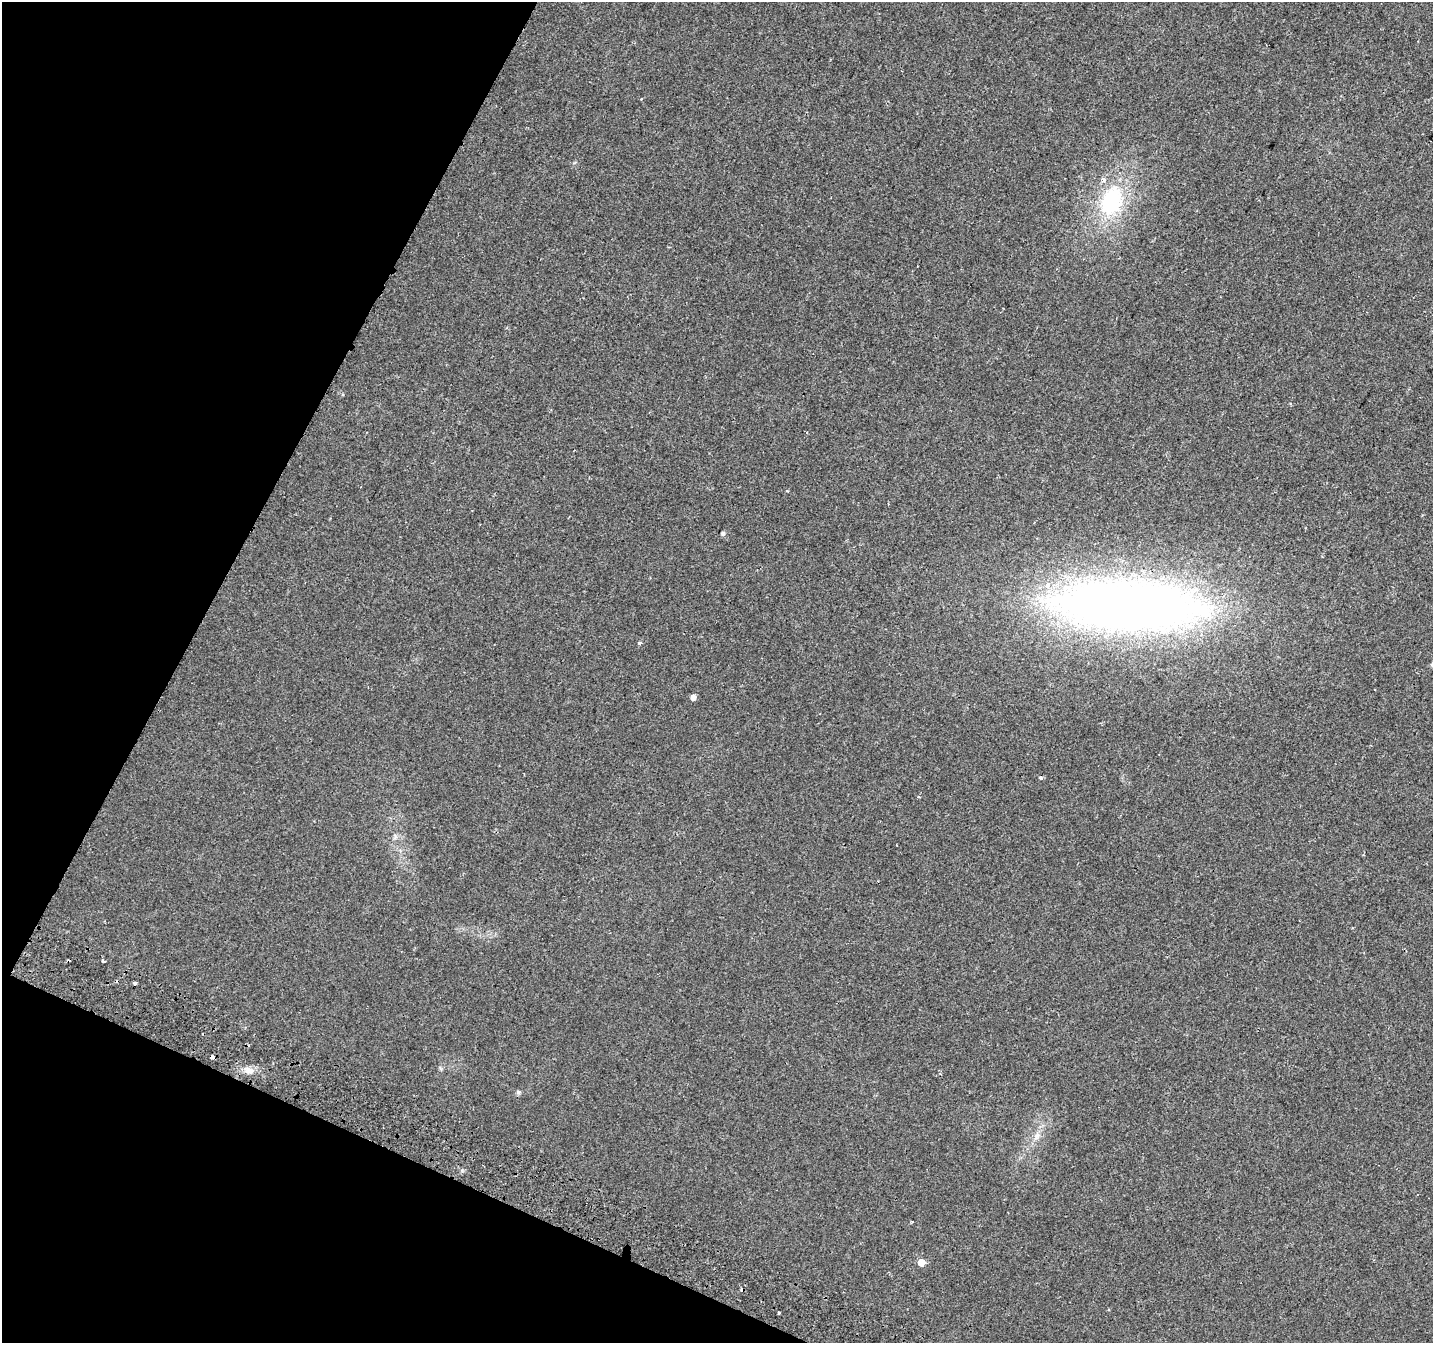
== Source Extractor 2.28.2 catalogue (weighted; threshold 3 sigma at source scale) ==
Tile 9 of 4 x 4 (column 1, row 3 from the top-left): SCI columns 37-1467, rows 1662-3002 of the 5790 x 5939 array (HDU 1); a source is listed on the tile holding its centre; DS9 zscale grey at full resolution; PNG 1435 x 1345 px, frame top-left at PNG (2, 2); no overlay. Shown black and unused: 22% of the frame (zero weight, under 2 of 3 exposures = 3% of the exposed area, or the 3 px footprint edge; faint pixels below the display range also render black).
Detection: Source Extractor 2.28.2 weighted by HDU 2 'WHT'; one run over the whole footprint, this tile lists its part. Background 0.0135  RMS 0.0032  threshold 0.0144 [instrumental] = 3 sigma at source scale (4.5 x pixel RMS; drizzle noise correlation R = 1.50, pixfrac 1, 0.0396/0.0396 arcsec/px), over >= 5 px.
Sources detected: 22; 2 cosmic-ray / hot-pixel residue — not listed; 2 inside a brighter listed object's ellipse — not listed separately; the other 18 listed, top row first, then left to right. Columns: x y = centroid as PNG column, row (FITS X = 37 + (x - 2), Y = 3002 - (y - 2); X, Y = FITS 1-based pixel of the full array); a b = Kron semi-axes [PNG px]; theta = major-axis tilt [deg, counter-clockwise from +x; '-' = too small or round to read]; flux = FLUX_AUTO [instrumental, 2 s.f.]
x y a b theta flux
641 99 3 2 - 0.27
1111 201 38 25 69 27
723 533 5 4 - 0.67
1128 605 159 51 -3 280
640 643 5 4 - 0.5
693 698 4 4 - 2.2
1041 778 4 4 - 0.58
918 797 3 3 - 0.6
897 845 2 2 - 0.18
104 961 4 2 - 0.43
135 983 3 3 - 3.6
212 1057 4 3 - 2.6
249 1070 11 9 -10 2.1
518 1092 6 6 - 0.65
1037 1136 12 6 65 1.8
912 1222 4 2 - 0.29
921 1262 5 5 - 5
779 1313 3 3 - 0.6
Overlapping masked pixels (flux is a lower limit): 1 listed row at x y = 212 1057